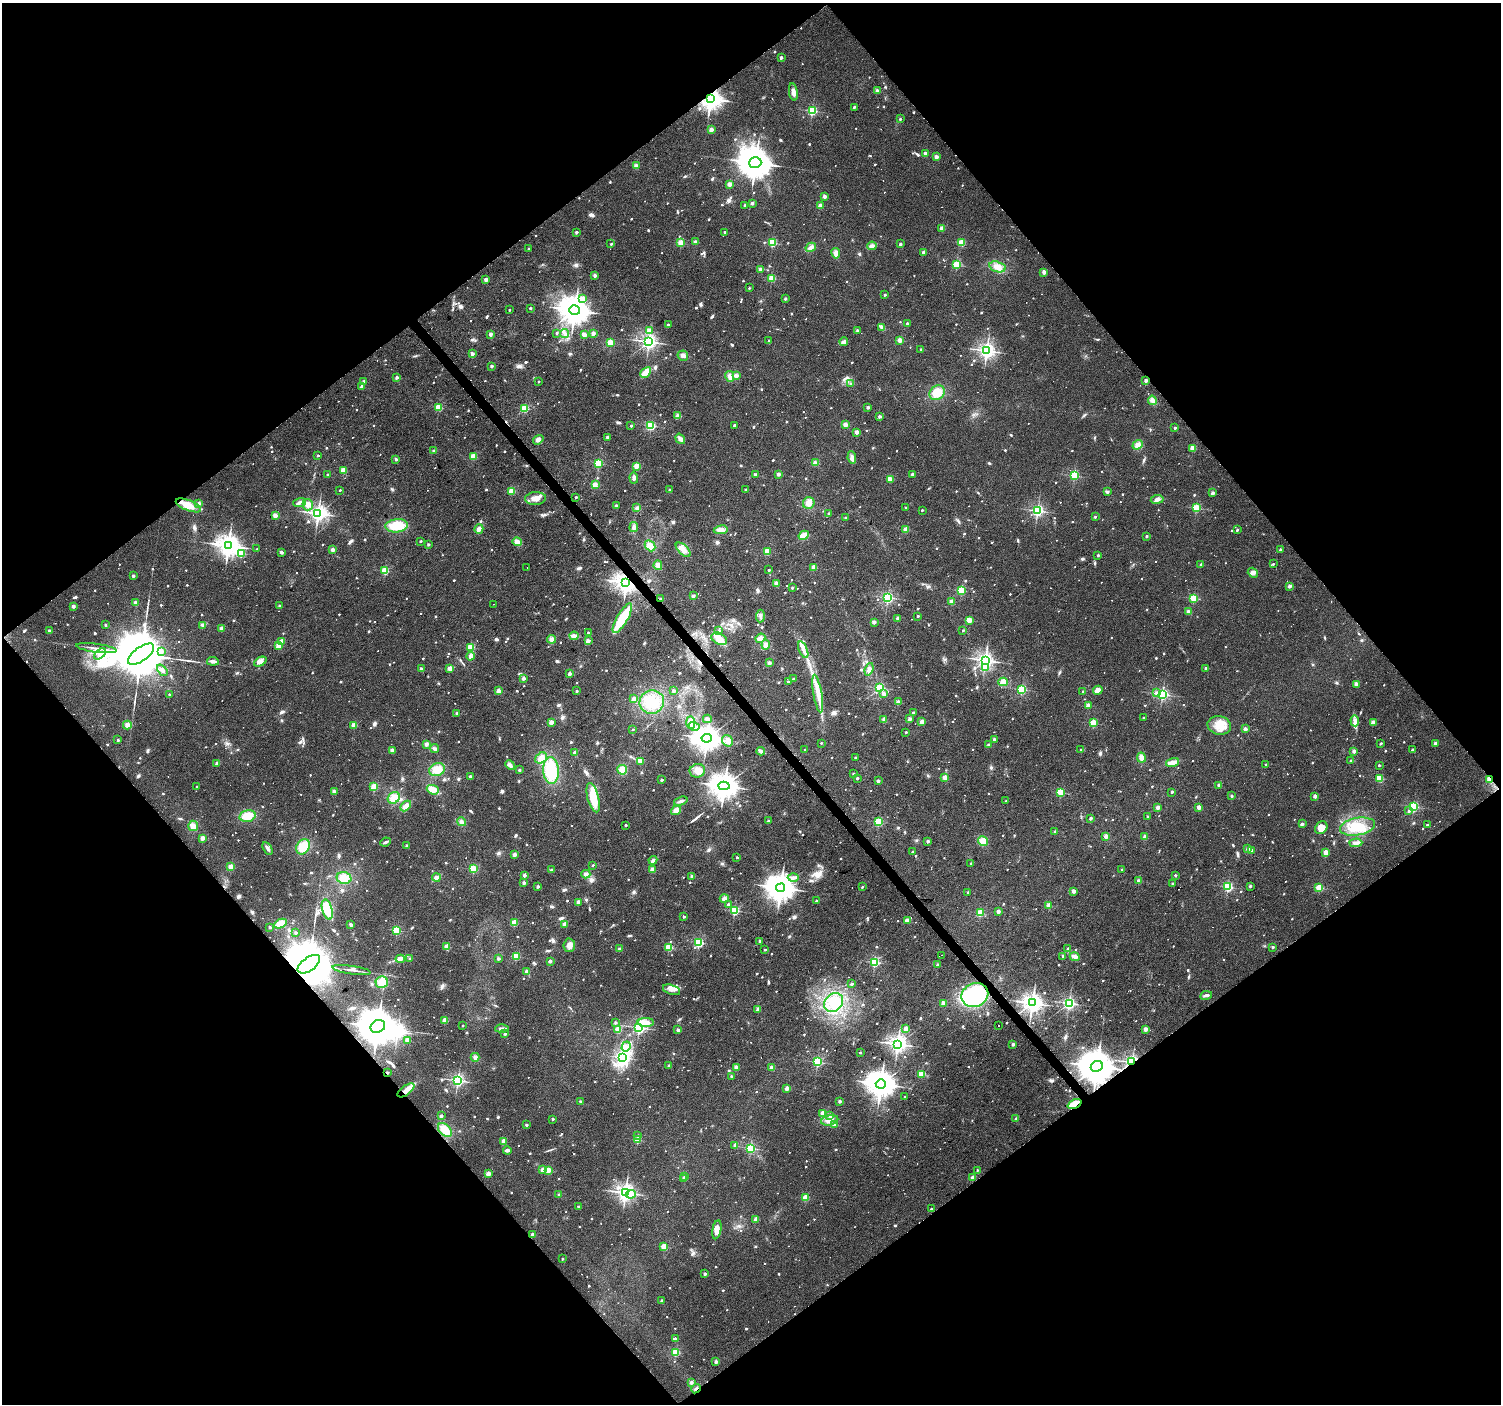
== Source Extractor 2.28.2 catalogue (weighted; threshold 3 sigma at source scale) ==
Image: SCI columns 4-5997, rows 204-5809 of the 5997 x 5948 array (HDU 1 of 3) = the unmasked area's bounding box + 8 px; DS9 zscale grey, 4 x 4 block average (1 PNG px = mean of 4 x 4 image px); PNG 1503 x 1406 px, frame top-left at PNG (2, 3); each listed source drawn as its Kron ellipse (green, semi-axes under 4 px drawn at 4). Shown black and unused: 50% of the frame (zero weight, under 2 of 3 exposures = <1% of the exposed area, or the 3 px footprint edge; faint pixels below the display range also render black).
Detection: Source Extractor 2.28.2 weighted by HDU 2 'WHT'. Background 0.0622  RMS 0.0073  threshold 0.0327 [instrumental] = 3 sigma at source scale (4.5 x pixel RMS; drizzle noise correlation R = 1.50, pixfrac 1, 0.0396/0.0396 arcsec/px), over >= 5 px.
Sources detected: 1641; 14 too faint to see at this stretch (4 x 4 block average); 7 inside a brighter object's white glare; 15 cosmic-ray / hot-pixel residue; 2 long thin detections or spike segments (spike, bleed or trail) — neither listed nor drawn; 15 coinciding with a brighter row at this scale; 27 inside a brighter listed object's ellipse — not listed separately; of the other 1561, all 500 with FLUX_AUTO >= 11.8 (the completeness limit of this list) listed and drawn (1061 fainter detections not listed), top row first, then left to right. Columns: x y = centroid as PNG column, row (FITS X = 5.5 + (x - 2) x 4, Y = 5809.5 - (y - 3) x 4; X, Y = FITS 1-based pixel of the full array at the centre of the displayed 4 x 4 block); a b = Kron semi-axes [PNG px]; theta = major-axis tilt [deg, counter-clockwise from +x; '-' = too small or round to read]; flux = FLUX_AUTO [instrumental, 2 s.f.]
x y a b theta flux
781 57 2 2 - 35
877 91 2 2 - 63
793 92 9 4 -81 24
711 99 3 3 - 4300
854 107 2 2 - 17
812 111 2 2 - 490
900 119 2 2 - 16
711 129 2 2 - 82
925 153 2 2 - 67
936 157 2 2 - 67
755 163 6 5 - 13000
636 166 2 2 - 92
729 184 2 2 - 97
824 196 2 2 - 51
752 203 2 2 - 26
745 205 2 2 - 15
820 205 2 2 - 99
942 228 2 2 - 89
576 232 2 2 - 22
725 232 2 2 - 17
695 242 2 2 - 57
681 243 2 2 - 200
772 243 2 2 - 350
961 243 2 2 - 220
611 244 2 2 - 16
900 244 2 2 - 36
872 246 4 3 - 16
811 247 5 4 - 23
528 248 2 2 - 14
924 252 2 2 - 54
836 253 5 3 - 25
956 265 2 2 - 330
997 267 8 5 -16 40
760 269 2 2 - 48
1044 272 2 2 - 62
595 275 2 2 - 45
772 278 2 2 - 250
486 279 2 2 - 62
749 288 2 2 - 12
885 295 2 2 - 21
785 298 2 2 - 23
583 299 2 2 - 170
530 308 2 2 - 20
509 310 2 2 - 12
575 310 5 4 - 7600
907 324 2 2 - 31
668 325 2 2 - 24
882 327 4 3 - 16
857 330 2 2 - 15
649 331 2 2 - 79
557 333 2 2 - 17
564 333 4 3 - 12
593 333 2 2 - 62
490 334 2 2 - 54
584 335 2 2 - 110
900 340 2 2 - 120
769 341 2 2 - 17
649 342 2 2 - 1800
844 342 4 3 - 18
610 343 2 2 - 280
921 349 2 2 - 18
987 351 3 2 - 2000
472 354 2 2 - 61
683 356 5 5 - 17
492 366 2 2 - 36
646 372 6 4 43 44
730 376 5 4 - 23
736 376 2 2 - 66
397 377 2 2 - 32
1146 380 2 2 - 50
364 381 2 2 - 25
539 381 2 2 - 14
851 384 2 2 - 19
362 386 2 2 - 47
937 393 8 6 40 64
1152 400 5 4 - 18
438 407 2 2 - 250
868 407 2 2 - 38
525 408 2 2 - 290
678 416 4 3 - 14
879 416 2 2 - 41
734 425 2 2 - 24
845 425 2 2 - 96
631 426 2 2 - 25
651 426 2 2 - 460
1175 428 2 2 - 17
857 432 2 2 - 71
608 437 2 2 - 44
680 439 5 4 - 18
538 440 6 4 37 18
1138 445 5 3 - 24
1193 448 2 2 - 160
434 451 2 2 - 28
318 455 2 2 - 19
473 456 2 2 - 180
852 458 6 3 -84 19
396 459 2 2 - 30
598 463 2 2 - 370
815 463 2 2 - 97
636 466 2 2 - 170
343 470 2 2 - 160
755 474 2 2 - 29
778 474 2 2 - 49
913 474 2 2 - 43
328 475 2 2 - 18
1074 475 2 2 - 510
634 478 6 3 -86 15
890 479 2 2 - 150
595 485 4 3 - 21
340 490 2 2 - 14
669 490 2 2 - 24
746 490 2 2 - 16
512 491 2 2 - 210
1108 492 2 2 - 24
1213 493 2 2 - 53
576 497 2 2 - 17
535 498 10 6 3 36
1157 499 6 4 9 19
299 502 6 2 20 14
199 503 2 2 - 46
809 503 6 5 - 35
188 505 13 5 -22 60
308 505 6 5 - 32
616 506 2 2 - 33
637 508 4 3 - 13
906 508 2 2 - 16
1196 508 2 2 - 370
922 510 2 2 - 14
1037 511 2 2 - 1000
318 513 3 2 - 2300
829 514 2 2 - 28
275 516 2 2 - 120
1095 517 2 2 - 18
846 518 2 2 - 15
397 526 11 6 6 100
634 527 5 3 - 15
479 529 5 3 - 21
906 529 2 2 - 120
721 530 7 4 9 27
1237 530 2 2 - 22
804 535 5 3 - 65
1147 536 2 2 - 22
421 541 2 2 - 14
517 542 4 4 - 23
428 544 2 2 - 21
228 546 4 3 - 4100
650 546 6 4 -46 35
257 549 2 2 - 13
1280 549 2 2 - 26
332 550 2 2 - 68
683 550 9 5 -43 31
767 551 2 2 - 160
281 552 2 2 - 45
241 553 2 2 - 330
1098 555 2 2 - 19
1201 564 2 2 - 29
1273 564 2 2 - 13
658 565 5 4 - 29
527 567 2 2 - 12
814 567 2 2 - 100
769 570 2 2 - 16
385 571 2 2 - 280
1253 573 5 4 - 17
133 576 2 2 - 34
626 582 3 3 - 3800
776 583 3 3 - 12
1289 586 2 2 - 47
792 588 2 2 - 14
961 590 2 2 - 340
693 596 2 2 - 45
888 597 2 2 - 830
1194 598 2 2 - 320
661 599 2 2 - 30
951 602 2 2 - 96
135 603 2 2 - 57
494 604 2 2 - 13
73 606 2 2 - 53
279 606 2 2 - 21
1188 612 2 2 - 69
760 616 6 3 86 12
918 616 2 2 - 19
622 618 17 5 59 180
898 618 2 2 - 51
969 620 2 2 - 190
874 622 2 2 - 60
105 625 2 2 - 17
203 626 2 2 - 34
222 628 2 2 - 71
963 630 2 2 - 16
49 631 2 2 - 47
719 631 2 2 - 37
588 632 2 2 - 12
574 636 4 3 - 21
760 638 5 4 - 23
551 639 4 3 - 14
719 639 8 5 -31 52
281 641 2 2 - 84
588 641 2 2 - 33
766 645 4 4 - 18
278 646 2 2 - 140
470 647 2 2 - 200
96 648 20 2 -7 23
803 650 9 4 -68 27
161 651 2 2 - 54
100 654 7 4 41 26
141 654 15 7 36 58000
471 656 4 3 - 21
985 660 2 2 - 1900
213 661 6 3 -8 21
260 662 7 4 27 17
769 663 2 2 - 70
986 668 2 2 - 92
1206 668 2 2 - 20
421 669 2 2 - 34
450 669 2 2 - 110
869 669 6 4 72 23
162 670 6 3 -49 13
569 674 2 2 - 48
523 678 2 2 - 44
793 679 2 2 - 22
788 682 2 2 - 21
1003 682 4 4 - 31
1356 684 2 2 - 99
880 688 2 2 - 500
1022 689 2 2 - 490
1098 690 5 3 - 41
499 691 2 2 - 91
577 691 2 2 - 21
673 691 2 2 - 36
1083 692 2 2 - 24
1156 693 2 2 - 21
169 694 2 2 - 20
818 694 19 4 -80 52
884 694 2 2 - 52
1162 694 2 2 - 900
634 699 4 2 - 19
652 702 12 11 - 120
898 702 2 2 - 63
1088 706 2 2 - 100
457 713 2 2 - 29
913 713 2 2 - 17
1144 717 2 2 - 13
707 719 4 3 - 14
910 719 2 2 - 58
884 720 2 2 - 72
1355 721 5 3 - 15
551 722 2 2 - 92
691 722 6 4 -87 31
922 722 2 2 - 78
1373 722 2 2 - 100
1093 723 2 2 - 270
127 725 4 4 - 19
354 725 2 2 - 150
1219 725 12 9 -13 63
694 726 5 3 - 14
633 729 2 2 - 13
1245 729 2 2 - 53
906 732 2 2 - 13
707 738 5 4 - 5200
994 739 2 2 - 28
118 740 2 2 - 20
727 741 6 5 - 31
821 743 2 2 - 12
1381 743 2 2 - 18
1435 743 2 2 - 56
426 744 3 3 - 13
988 745 2 2 - 27
435 748 4 3 - 12
392 750 2 2 - 56
805 750 2 2 - 13
1081 750 2 2 - 15
1412 750 2 2 - 13
761 751 4 3 - 19
1354 751 2 2 - 52
575 753 2 2 - 52
541 758 6 5 - 34
855 758 2 2 - 13
1141 758 5 4 - 23
641 761 2 2 - 52
1351 761 2 2 - 30
1172 762 7 3 17 32
217 763 3 2 - 13
1266 764 2 2 - 14
510 765 5 3 - 13
1379 765 2 2 - 15
437 770 8 6 23 53
519 770 2 2 - 24
622 770 5 4 - 33
551 771 13 8 -85 200
697 771 8 6 18 38
854 774 2 2 - 22
470 776 2 2 - 41
857 778 2 2 - 24
945 778 2 2 - 120
1379 778 2 2 - 270
1489 779 2 2 - 140
662 780 2 2 - 26
878 781 2 2 - 42
1219 785 2 2 - 45
197 786 2 2 - 15
724 786 5 4 - 6000
374 787 2 2 - 260
433 790 6 4 -19 33
334 791 2 2 - 65
1060 792 2 2 - 310
1172 792 2 2 - 16
1232 796 2 2 - 20
1315 796 2 2 - 60
394 798 6 5 - 46
593 798 15 5 -75 110
681 801 7 3 19 14
1006 801 2 2 - 13
406 806 6 3 42 25
1158 807 2 2 - 70
1199 807 2 2 - 82
1413 807 2 2 - 530
676 810 5 3 - 31
1409 811 2 2 - 17
247 816 8 5 14 71
1148 817 2 2 - 21
1091 818 2 2 - 28
768 821 2 2 - 16
461 822 4 4 - 13
879 822 2 2 - 360
1302 824 2 2 - 32
626 825 2 2 - 18
1427 825 2 2 - 31
193 826 5 5 - 32
1357 827 18 8 10 100
1321 828 7 5 52 47
1055 832 2 2 - 45
1106 836 2 2 - 95
1145 837 2 2 - 82
202 838 2 2 - 86
928 841 2 2 - 29
983 841 5 4 - 37
386 842 5 2 - 14
1356 843 6 4 3 21
407 846 2 2 - 33
303 847 8 6 55 79
268 848 7 2 -60 18
1248 849 2 2 - 49
1251 850 2 2 - 31
912 852 2 2 - 16
1326 852 2 2 - 110
514 855 2 2 - 71
737 857 2 2 - 14
653 860 4 3 - 13
971 863 2 2 - 17
593 865 2 2 - 13
231 867 2 2 - 170
473 869 2 2 - 350
1122 869 2 2 - 18
551 870 2 2 - 26
652 870 2 2 - 86
586 874 4 3 - 14
524 875 2 2 - 48
1175 875 2 2 - 19
691 876 2 2 - 28
344 878 7 6 - 60
436 878 4 4 - 22
793 878 5 3 - 17
1139 881 2 2 - 65
524 883 2 2 - 43
1172 883 2 2 - 19
538 886 2 2 - 32
1250 886 2 2 - 21
862 887 2 2 - 15
1228 887 2 2 - 500
780 888 5 4 - 6800
1319 888 2 2 - 280
1074 891 2 2 - 68
968 892 2 2 - 20
724 898 4 3 - 17
816 901 2 2 - 14
578 902 2 2 - 69
728 904 2 2 - 32
1049 905 2 2 - 110
327 909 10 5 -74 140
734 911 2 2 - 480
998 911 2 2 - 58
980 913 2 2 - 230
684 916 2 2 - 20
907 920 4 3 - 14
514 923 2 2 - 200
280 924 7 4 25 83
565 924 2 2 - 80
351 925 2 2 - 23
270 927 2 2 - 28
397 930 2 2 - 350
296 932 2 2 - 25
760 941 2 2 - 22
699 942 2 2 - 450
569 945 6 6 - 33
447 947 2 2 - 170
669 947 2 2 - 290
1273 947 2 2 - 18
619 949 2 2 - 40
1068 949 2 2 - 45
765 950 2 2 - 14
942 955 2 2 - 40
516 956 2 2 - 240
1063 956 2 2 - 27
1075 957 5 4 - 19
400 959 4 3 - 12
410 959 2 2 - 19
498 959 2 2 - 30
550 961 2 2 - 40
874 962 2 2 - 550
309 964 13 6 36 53000
937 965 2 2 - 26
352 970 19 2 -8 18
527 972 4 3 - 13
382 982 6 6 - 54
852 984 2 2 - 31
672 990 9 4 -18 24
975 995 14 11 23 410
1206 995 6 2 10 15
833 1002 10 8 39 84
943 1003 2 2 - 90
1032 1003 3 3 - 3100
1069 1003 2 2 - 1100
758 1009 2 2 - 56
445 1020 2 2 - 130
646 1022 8 4 1 34
615 1023 2 2 - 24
463 1025 2 2 - 16
378 1026 7 6 - 21000
998 1026 2 2 - 15
639 1027 2 2 - 1100
502 1029 7 3 1 16
906 1029 2 2 - 110
1145 1029 2 2 - 70
618 1030 2 2 - 210
678 1030 2 2 - 53
505 1034 2 2 - 27
407 1040 2 2 - 72
898 1044 3 3 - 2400
1013 1044 2 2 - 39
626 1046 5 3 - 14
860 1053 2 2 - 12
475 1057 4 3 - 15
623 1057 4 3 - 720
817 1062 2 2 - 600
1132 1062 2 2 - 920
669 1065 2 2 - 20
1097 1066 6 5 - 14000
736 1067 2 2 - 78
771 1067 2 2 - 58
387 1073 2 2 - 23
921 1075 2 2 - 180
731 1076 2 2 - 23
458 1080 2 2 - 1200
881 1084 5 4 - 6700
787 1088 2 2 - 79
406 1090 10 4 36 36
905 1097 2 2 - 12
580 1101 2 2 - 22
840 1101 2 2 - 32
1075 1104 7 3 24 87
822 1113 2 2 - 90
830 1115 2 2 - 32
441 1116 2 2 - 34
553 1119 2 2 - 21
1016 1119 2 2 - 29
830 1120 9 5 13 37
526 1125 2 2 - 27
834 1125 2 2 - 50
445 1130 8 5 -46 75
638 1135 2 2 - 14
637 1140 2 2 - 190
504 1141 2 2 - 72
735 1145 2 2 - 48
750 1148 2 2 - 610
507 1150 4 2 - 15
542 1170 2 2 - 87
548 1170 2 2 - 130
977 1170 2 2 - 13
488 1174 2 2 - 92
685 1176 2 2 - 23
684 1178 2 2 - 25
972 1178 2 2 - 66
625 1193 3 2 - 2400
631 1194 5 3 - 42
559 1195 2 2 - 31
805 1198 2 2 - 190
578 1207 2 2 - 18
931 1209 2 2 - 16
756 1219 2 2 - 66
717 1230 9 4 80 37
532 1235 2 2 - 64
664 1247 2 2 - 200
563 1259 2 2 - 15
705 1274 2 2 - 27
662 1301 2 2 - 32
675 1339 2 2 - 37
676 1352 2 2 - 310
716 1362 2 2 - 54
691 1382 2 2 - 34
696 1389 5 2 - 13
Overlapping masked pixels (flux is a lower limit): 13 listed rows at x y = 711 99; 626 582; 661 599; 1489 779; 309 964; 975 995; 378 1026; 1132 1062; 1097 1066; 387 1073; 406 1090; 1075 1104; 696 1389
Diffuse or blended objects may show on this block-average render without a row.